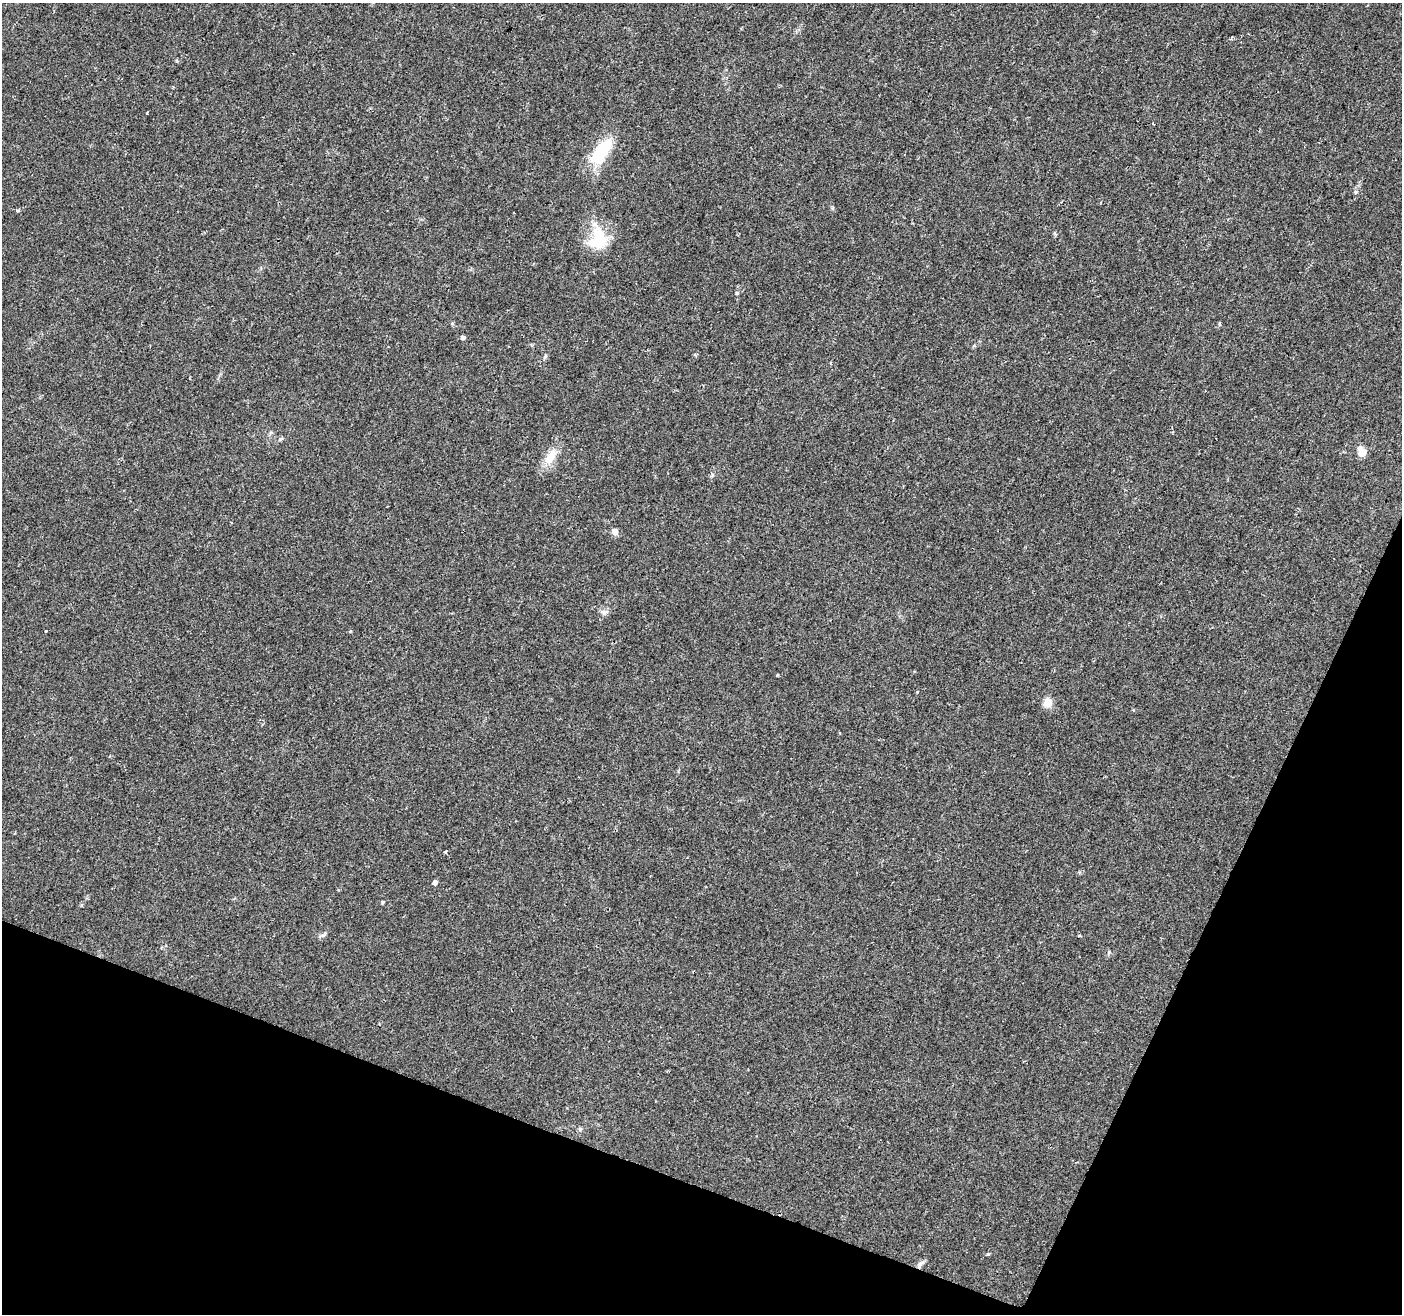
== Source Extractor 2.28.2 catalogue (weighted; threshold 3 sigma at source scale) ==
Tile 15 of 4 x 4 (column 3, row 4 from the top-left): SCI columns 2806-4205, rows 275-1586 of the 5605 x 5730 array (HDU 1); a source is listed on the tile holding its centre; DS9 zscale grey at full resolution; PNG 1404 x 1316 px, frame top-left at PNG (2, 3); no overlay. Shown black and unused: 19% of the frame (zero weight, under 2 of 3 exposures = <1% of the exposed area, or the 3 px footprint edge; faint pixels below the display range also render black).
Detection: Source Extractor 2.28.2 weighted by HDU 2 'WHT'; one run over the whole footprint, this tile lists its part. Background 0.0584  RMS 0.0068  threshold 0.0307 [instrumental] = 3 sigma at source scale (4.5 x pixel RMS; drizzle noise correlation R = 1.50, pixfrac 1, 0.0396/0.0396 arcsec/px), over >= 5 px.
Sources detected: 28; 1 inside a brighter object's white glare — not listed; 1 inside a brighter listed object's ellipse — not listed separately; the other 26 listed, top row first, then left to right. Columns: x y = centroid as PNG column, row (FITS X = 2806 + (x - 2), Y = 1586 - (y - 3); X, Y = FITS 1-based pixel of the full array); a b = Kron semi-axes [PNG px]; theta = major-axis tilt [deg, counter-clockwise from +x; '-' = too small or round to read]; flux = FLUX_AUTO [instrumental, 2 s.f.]
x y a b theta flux
147 113 2 2 - 0.54
601 151 42 16 53 28
18 210 5 3 - 0.88
599 238 32 17 -75 23
737 293 3 3 - 2.9
1219 324 6 4 -89 0.72
463 337 4 4 - 2.4
545 356 6 5 - 1.1
271 433 6 4 0 0.95
280 439 7 5 27 1.2
1361 452 12 8 -67 6.3
549 459 18 13 51 9.3
615 532 8 7 - 3.3
604 612 10 5 -6 2
350 631 3 3 - 1.1
777 675 4 2 - 0.51
917 692 3 3 - 0.55
1048 702 12 10 89 5.8
445 852 4 3 - 0.99
435 882 5 4 - 2.6
383 902 4 4 - 1
324 935 10 4 40 1.6
1109 952 6 3 71 0.79
580 1129 6 5 - 1.1
988 1254 5 4 - 0.75
921 1264 13 6 46 2.2
Overlapping masked pixels (flux is a lower limit): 1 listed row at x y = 921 1264
Unlisted compact peaks at least as high as the median listed source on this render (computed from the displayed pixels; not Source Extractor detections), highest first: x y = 1356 192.